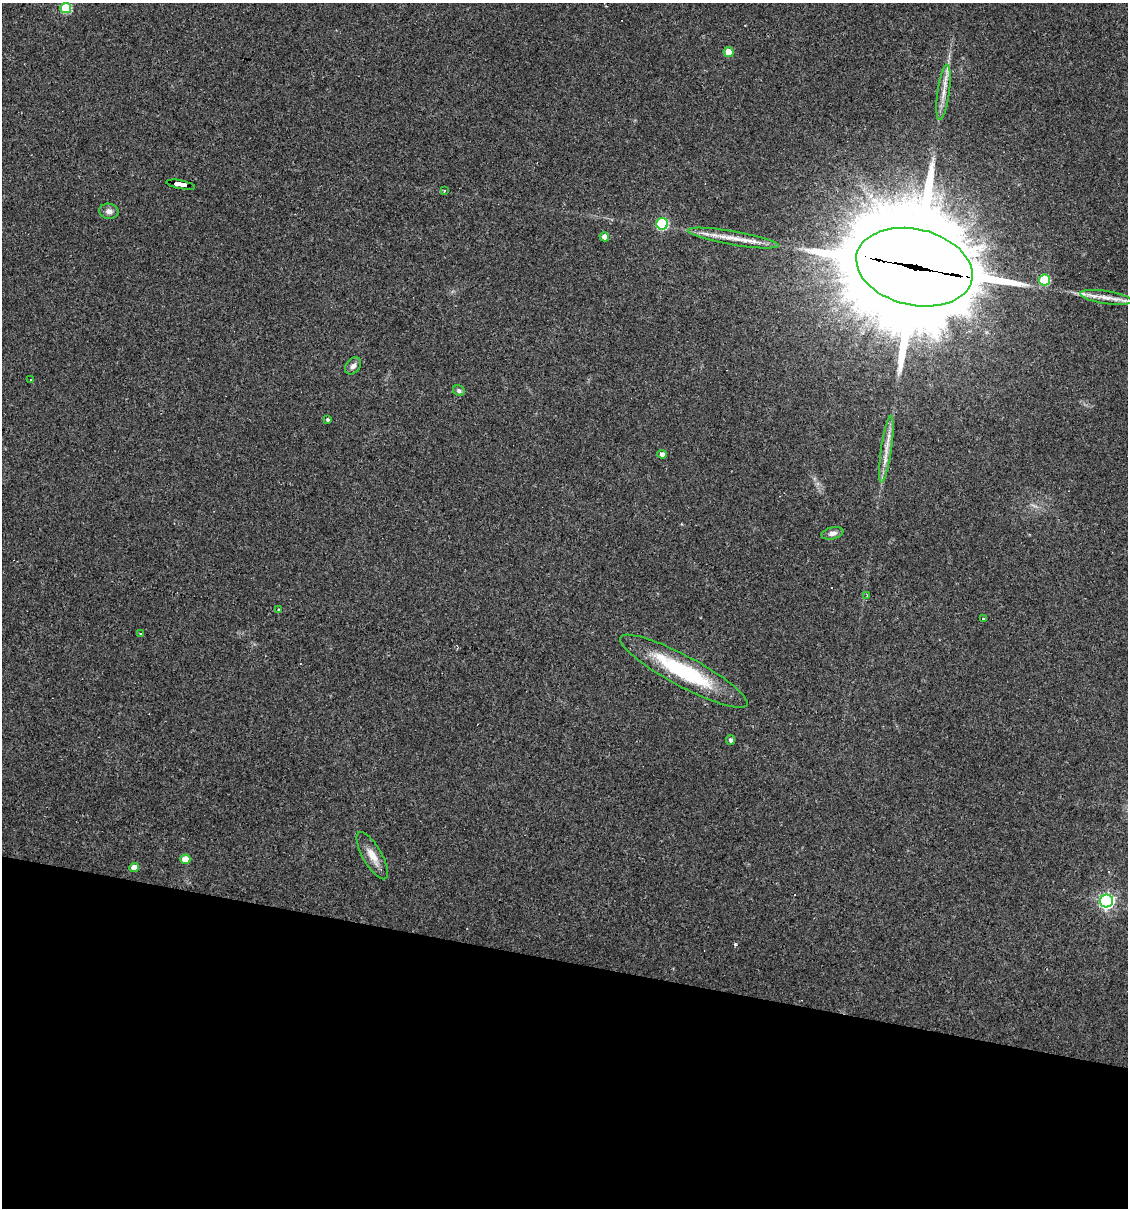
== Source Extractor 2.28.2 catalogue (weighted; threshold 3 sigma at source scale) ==
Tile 15 of 4 x 4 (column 3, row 4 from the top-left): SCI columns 2365-3490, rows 1-1206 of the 4845 x 4824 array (HDU 1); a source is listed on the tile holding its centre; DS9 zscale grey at full resolution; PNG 1130 x 1210 px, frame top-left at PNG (2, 3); each listed source drawn as its Kron ellipse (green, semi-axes under 4 px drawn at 4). Shown black and unused: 20% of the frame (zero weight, under 3 of 4 exposures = <1% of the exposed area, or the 3 px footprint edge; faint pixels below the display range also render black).
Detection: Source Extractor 2.28.2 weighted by HDU 2 'WHT'; one run over the whole footprint, this tile lists its part. Background 0.0911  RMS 0.0055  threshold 0.0247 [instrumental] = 3 sigma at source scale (4.5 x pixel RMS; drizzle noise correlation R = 1.50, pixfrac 1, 0.05/0.05 arcsec/px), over >= 5 px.
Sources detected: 32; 2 cosmic-ray / hot-pixel residue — neither listed nor drawn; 1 inside a brighter listed object's ellipse — not listed separately; the other 29 listed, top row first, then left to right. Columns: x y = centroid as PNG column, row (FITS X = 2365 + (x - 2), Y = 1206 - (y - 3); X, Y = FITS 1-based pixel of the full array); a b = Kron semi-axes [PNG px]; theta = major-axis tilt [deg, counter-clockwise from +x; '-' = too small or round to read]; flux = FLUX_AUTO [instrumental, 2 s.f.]
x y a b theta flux
66 8 5 5 - 27
729 52 5 5 - 8.9
944 92 28 6 82 6.4
181 185 15 3 -11 99
444 190 3 3 - 0.77
109 211 10 7 -8 2.6
662 224 6 6 - 46
604 237 5 4 - 3.4
733 238 46 7 -10 10
914 267 59 38 -13 17000
1045 280 5 5 - 33
1106 297 26 6 -9 6.5
353 366 9 7 48 2.3
31 380 3 3 - 6.1
459 391 6 5 - 1.2
328 420 3 3 - 0.9
886 449 33 5 82 6.9
662 454 5 4 - 2.2
832 533 11 6 13 2.5
867 596 4 3 - 0.91
278 610 3 3 - 3.8
983 618 4 3 - 1.8
140 633 3 3 - 0.68
684 671 72 15 -28 50
731 740 5 4 - 1.3
372 856 27 9 -60 6.9
185 859 5 4 - 7
134 867 5 4 - 5.4
1106 901 6 6 - 150
Overlapping masked pixels (flux is a lower limit): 2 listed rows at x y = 181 185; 914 267
Unlisted compact peaks at least as high as the median listed source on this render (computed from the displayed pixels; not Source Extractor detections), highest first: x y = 735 944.